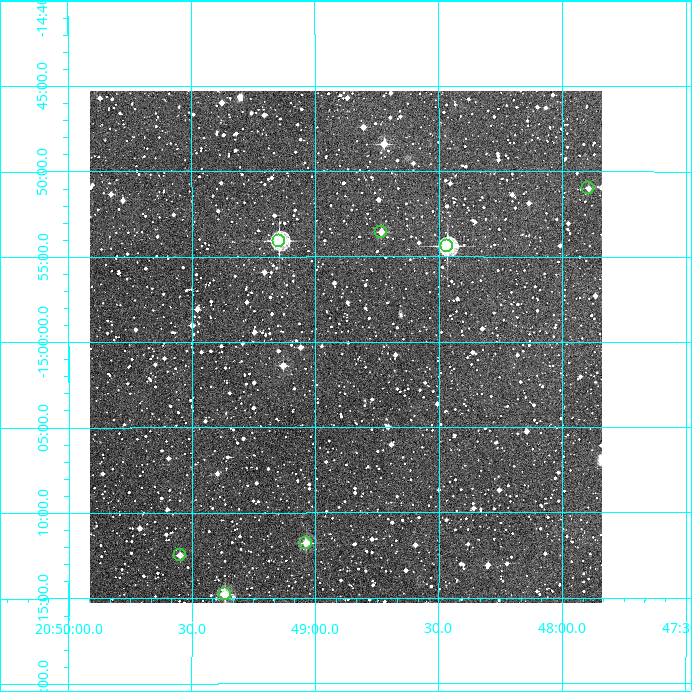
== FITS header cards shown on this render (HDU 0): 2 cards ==
NAXIS1  =                  512
NAXIS2  =                  512

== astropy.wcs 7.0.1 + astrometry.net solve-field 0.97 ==
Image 512 x 512 px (HDU 0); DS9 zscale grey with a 90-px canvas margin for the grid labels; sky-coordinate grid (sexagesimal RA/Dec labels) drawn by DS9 from the SOLVED WCS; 7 Tycho-2 reference stars matched to detected sources circled (green)
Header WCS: RA---TAN/DEC--TAN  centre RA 20:48:53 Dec -15:00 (312.22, -15.00 deg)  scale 3.52 arcsec/px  FOV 30.0' x 30.0'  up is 0 deg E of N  parity normal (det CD < 0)
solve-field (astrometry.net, Tycho-2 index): VERIFIED the header's WCS against the Tycho-2 star catalogue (verified at 2 index scales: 7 matches each, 0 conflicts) and refined it, rather than solving blind
Solved WCS: RA---TAN-SIP/DEC--TAN-SIP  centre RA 20:48:53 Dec -15:00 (312.22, -15.00 deg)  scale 3.52 arcsec/px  FOV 30.0' x 30.0'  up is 0 deg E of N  parity normal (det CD < 0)
The solver's refit moves the header's centre by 1.8 arcsec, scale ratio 1.001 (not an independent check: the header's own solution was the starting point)
Tycho-2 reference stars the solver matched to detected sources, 7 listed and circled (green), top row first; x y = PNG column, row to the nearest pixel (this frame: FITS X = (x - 90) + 1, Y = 512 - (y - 91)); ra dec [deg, ICRS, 3 dp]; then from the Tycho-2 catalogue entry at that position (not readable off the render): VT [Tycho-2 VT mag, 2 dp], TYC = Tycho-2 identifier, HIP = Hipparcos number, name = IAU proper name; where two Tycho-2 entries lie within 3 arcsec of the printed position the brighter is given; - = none
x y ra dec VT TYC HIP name
588 188 311.974 -14.850 11.90 5768-895-1 - -
381 232 312.183 -14.892 11.53 5769-1701-1 - -
279 241 312.286 -14.901 9.30 5769-1654-1 - -
447 246 312.116 -14.906 8.98 5768-1187-1 102691 -
306 543 312.259 -15.196 10.83 6344-1694-1 - -
180 555 312.387 -15.208 11.38 6344-1380-1 - -
225 594 312.341 -15.246 10.03 6344-1602-1 - -